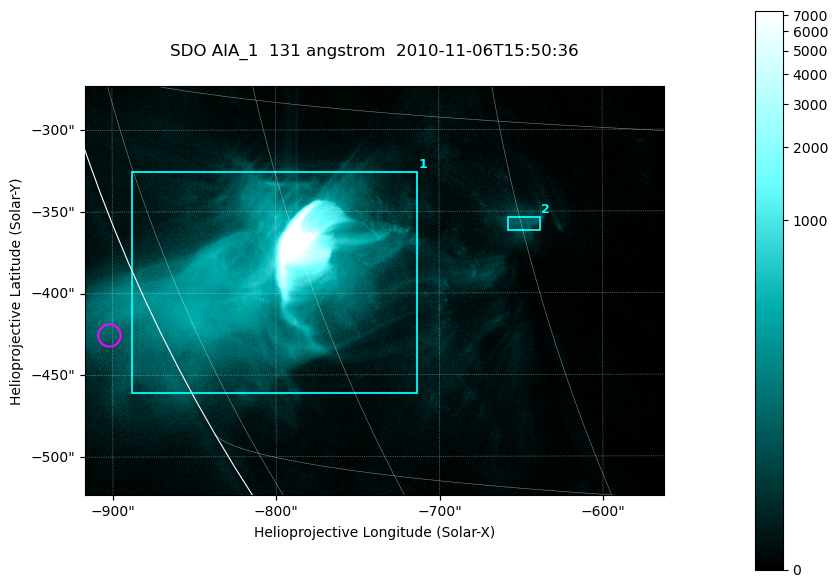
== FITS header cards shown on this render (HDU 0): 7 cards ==
TELESCOP= 'SDO     '           /
INSTRUME= 'AIA_1   '           /
WAVELNTH=                  131 /
WAVEUNIT= 'angstrom'           /
DATE-OBS= '2010-11-06T15:50:36.72' /
CTYPE1  = 'HPLN-TAN'           /
CTYPE2  = 'HPLT-TAN'           /

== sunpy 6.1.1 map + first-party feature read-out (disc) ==
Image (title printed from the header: SDO AIA_1  131 angstrom  2010-11-06T15:50:36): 590 x 417 px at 0.601 arcsec/px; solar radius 968 arcsec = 1612 px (partial field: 2.7% of the solar disc is inside the frame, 89% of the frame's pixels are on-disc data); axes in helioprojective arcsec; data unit not stated in the header (colour bar unlabelled)
Pointing: header CRPIX1/2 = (2045.07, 2040.72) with CRVAL1/2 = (0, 0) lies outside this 590 x 417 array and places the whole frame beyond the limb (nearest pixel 1.35 R_sun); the SolarSoft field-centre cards XCEN/YCEN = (-739.4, -398.4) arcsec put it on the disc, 767 arcsec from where CRPIX/CRVAL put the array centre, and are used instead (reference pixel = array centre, CRVAL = XCEN/YCEN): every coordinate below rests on XCEN/YCEN
Orientation: roll -0.139 deg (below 1 deg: not rotated)
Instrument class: DISC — disc imager (sunpy class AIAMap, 131 A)
Bright regions (active regions / flare kernels): reference = the on-disc median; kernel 5 px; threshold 5 sigma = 86.3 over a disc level ~15.8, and >= 1.15x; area >= 246 px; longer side >= 5 px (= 3 arcsec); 2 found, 2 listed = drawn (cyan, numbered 1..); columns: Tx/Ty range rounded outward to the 2 arcsec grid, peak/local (2 s.f.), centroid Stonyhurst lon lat
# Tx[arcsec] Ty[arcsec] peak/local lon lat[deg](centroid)
1 -888..-712 -462..-324 1034 -63 -22
2 -658..-638 -362..-354 8.3 -45 -19
Off-limb structures (1.02-1.3 R_sun): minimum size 123 px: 3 found; the strongest spans PA ~115..120 deg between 1.02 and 1.05 R_sun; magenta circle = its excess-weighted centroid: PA ~115 deg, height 1.03 R_sun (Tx ~-902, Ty ~-426 arcsec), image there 2.3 x the reference